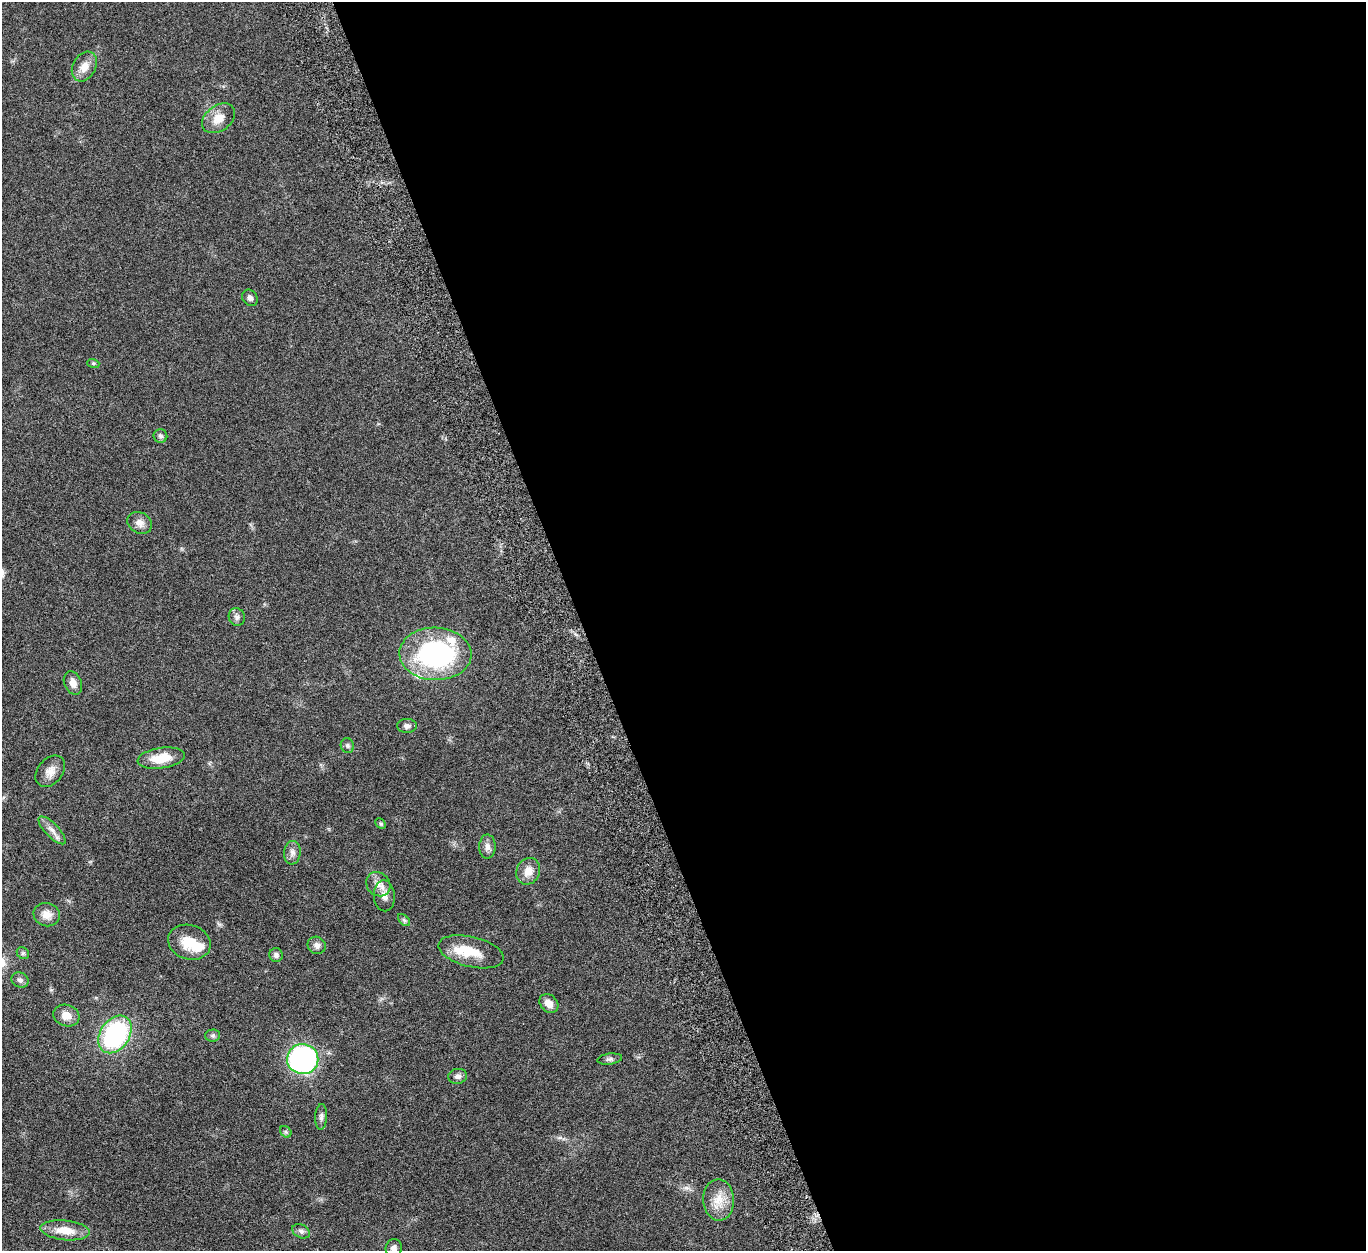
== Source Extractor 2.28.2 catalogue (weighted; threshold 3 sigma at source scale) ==
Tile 8 of 4 x 4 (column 4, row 2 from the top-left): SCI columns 4204-5567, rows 2829-4077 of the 5676 x 5537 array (HDU 1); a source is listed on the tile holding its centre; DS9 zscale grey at full resolution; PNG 1368 x 1253 px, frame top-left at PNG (2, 2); each listed source drawn as its Kron ellipse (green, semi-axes under 4 px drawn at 4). Shown black and unused: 57% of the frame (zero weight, under 5 of 10 exposures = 6% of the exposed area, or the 3 px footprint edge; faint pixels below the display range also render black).
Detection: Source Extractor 2.28.2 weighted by HDU 2 'WHT'; one run over the whole footprint, this tile lists its part. Background 0.0277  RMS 0.0018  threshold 0.00725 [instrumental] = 3 sigma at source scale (4.09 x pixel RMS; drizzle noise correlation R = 1.36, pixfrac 0.8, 0.05/0.05 arcsec/px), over >= 5 px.
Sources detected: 45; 1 inside a brighter object's white glare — neither listed nor drawn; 3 inside a brighter listed object's ellipse — not listed separately; the other 41 listed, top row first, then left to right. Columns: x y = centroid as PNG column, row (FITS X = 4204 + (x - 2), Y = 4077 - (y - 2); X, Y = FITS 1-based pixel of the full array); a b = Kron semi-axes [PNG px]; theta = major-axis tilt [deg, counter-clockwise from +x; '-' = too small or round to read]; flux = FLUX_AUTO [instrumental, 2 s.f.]
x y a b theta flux
84 67 16 11 62 1.7
219 118 18 12 37 2.1
250 298 9 7 -56 0.56
93 363 6 4 -18 0.2
160 436 7 6 - 0.38
140 523 13 10 -28 1.1
237 617 9 8 - 0.57
435 654 36 26 -2 27
73 683 12 8 -67 1.1
407 726 10 7 -1 0.59
347 746 7 6 - 0.38
161 758 24 10 8 3.2
50 771 18 12 50 1.5
381 824 6 4 -45 0.23
52 830 18 6 -46 1.1
487 847 12 8 89 0.79
292 853 12 8 84 0.84
528 871 13 11 66 1.7
378 884 13 11 -46 1.3
384 896 15 10 -87 1.3
47 915 13 11 -15 1.6
404 920 7 4 -45 0.28
189 942 22 17 -18 3.7
317 945 9 8 - 0.74
471 952 33 15 -13 4.2
23 953 6 5 - 0.29
276 955 7 6 - 0.46
20 980 9 7 -27 0.55
549 1004 10 8 -47 1.4
66 1016 13 10 -16 1.7
115 1034 20 14 56 22
213 1035 7 6 - 0.34
303 1059 15 15 - 36
610 1059 12 5 7 0.49
458 1076 9 7 9 0.62
321 1117 13 6 87 0.56
286 1132 6 5 - 0.29
719 1200 20 15 -88 2.9
65 1230 25 10 -6 2.9
301 1231 9 6 -28 0.52
394 1248 9 8 - 0.71
Isophote crosses this tile's border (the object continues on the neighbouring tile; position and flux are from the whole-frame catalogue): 1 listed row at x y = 394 1248